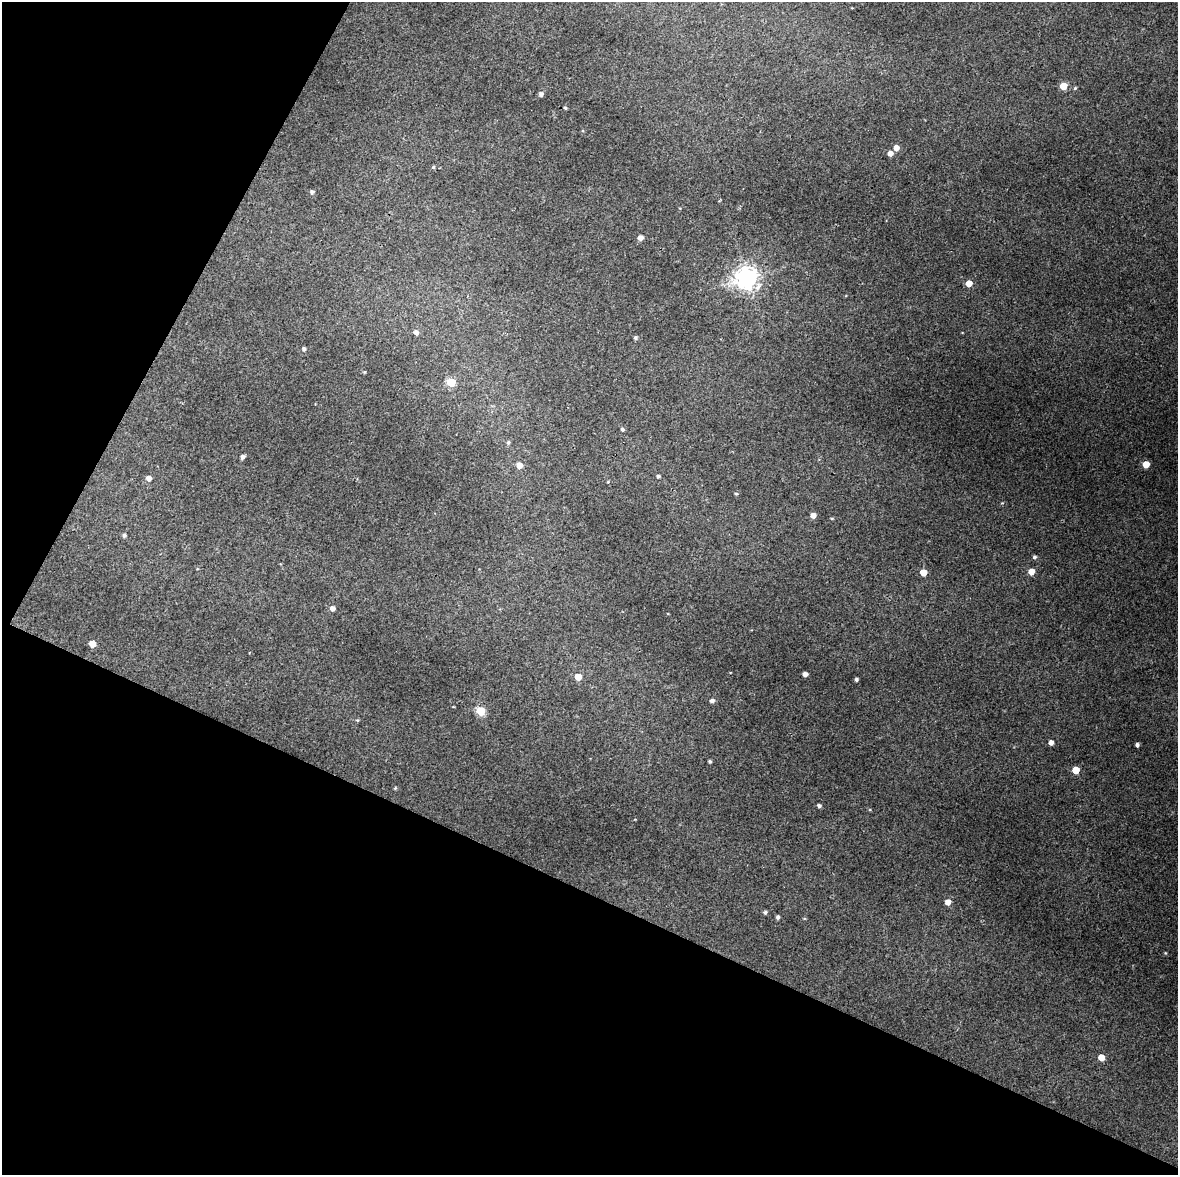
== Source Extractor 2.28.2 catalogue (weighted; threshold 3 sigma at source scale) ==
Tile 5 of 4 x 3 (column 1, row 2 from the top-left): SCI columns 4-1179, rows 1430-2602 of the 4707 x 4001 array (HDU 1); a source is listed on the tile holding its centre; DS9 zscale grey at full resolution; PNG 1180 x 1177 px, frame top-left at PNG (2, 2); no overlay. Shown black and unused: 32% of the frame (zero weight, under 3 of 4 exposures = <1% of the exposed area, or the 3 px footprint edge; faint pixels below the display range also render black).
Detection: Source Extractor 2.28.2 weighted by HDU 2 'WHT'; one run over the whole footprint, this tile lists its part. Background 0.0298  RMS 0.0061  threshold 0.0274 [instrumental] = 3 sigma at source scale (4.5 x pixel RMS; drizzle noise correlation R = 1.50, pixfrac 1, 0.0396/0.0396 arcsec/px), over >= 5 px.
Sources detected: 49; all 49 listed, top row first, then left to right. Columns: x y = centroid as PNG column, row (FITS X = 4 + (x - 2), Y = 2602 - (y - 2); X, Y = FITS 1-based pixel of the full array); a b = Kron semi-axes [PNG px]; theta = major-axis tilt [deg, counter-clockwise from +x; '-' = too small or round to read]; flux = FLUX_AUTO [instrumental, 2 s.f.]
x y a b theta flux
1063 86 5 5 - 11
1075 88 5 4 - 0.79
541 94 5 5 - 2
565 108 4 4 - 0.77
896 148 5 4 - 4.6
890 153 5 5 - 3.6
433 167 5 4 - 0.72
312 192 5 4 - 1.6
640 238 5 5 - 3.2
747 278 8 7 - 400
969 283 5 5 - 6.8
416 332 6 5 - 2.4
635 338 4 4 - 1.3
304 349 4 4 - 1.4
365 372 5 3 - 0.51
451 382 5 5 - 22
622 429 5 4 - 1.1
508 442 5 5 - 1.2
242 457 5 4 - 1.9
1146 464 5 5 - 9.5
519 465 5 5 - 5.1
658 476 4 4 - 1.1
149 478 5 5 - 3.2
608 482 4 4 - 0.54
736 494 4 4 - 0.79
813 515 5 5 - 3.8
124 535 5 4 - 1.5
1034 557 5 4 - 1.3
923 572 5 5 - 8.7
1031 572 5 5 - 7
332 608 5 5 - 3
92 644 5 5 - 7.4
805 674 4 4 - 2.9
578 677 5 5 - 7.9
856 679 4 3 - 1.1
712 701 5 4 - 1.9
481 711 5 5 - 24
357 720 4 4 - 0.7
1051 742 4 4 - 3.5
1137 745 4 3 - 1.7
710 761 4 3 - 1
1076 770 5 5 - 12
395 788 5 3 - 0.61
819 806 4 4 - 1.6
948 902 5 5 - 4.7
765 912 5 4 - 1.2
778 917 4 4 - 1.4
1165 953 4 4 - 0.55
1101 1057 5 5 - 6.7